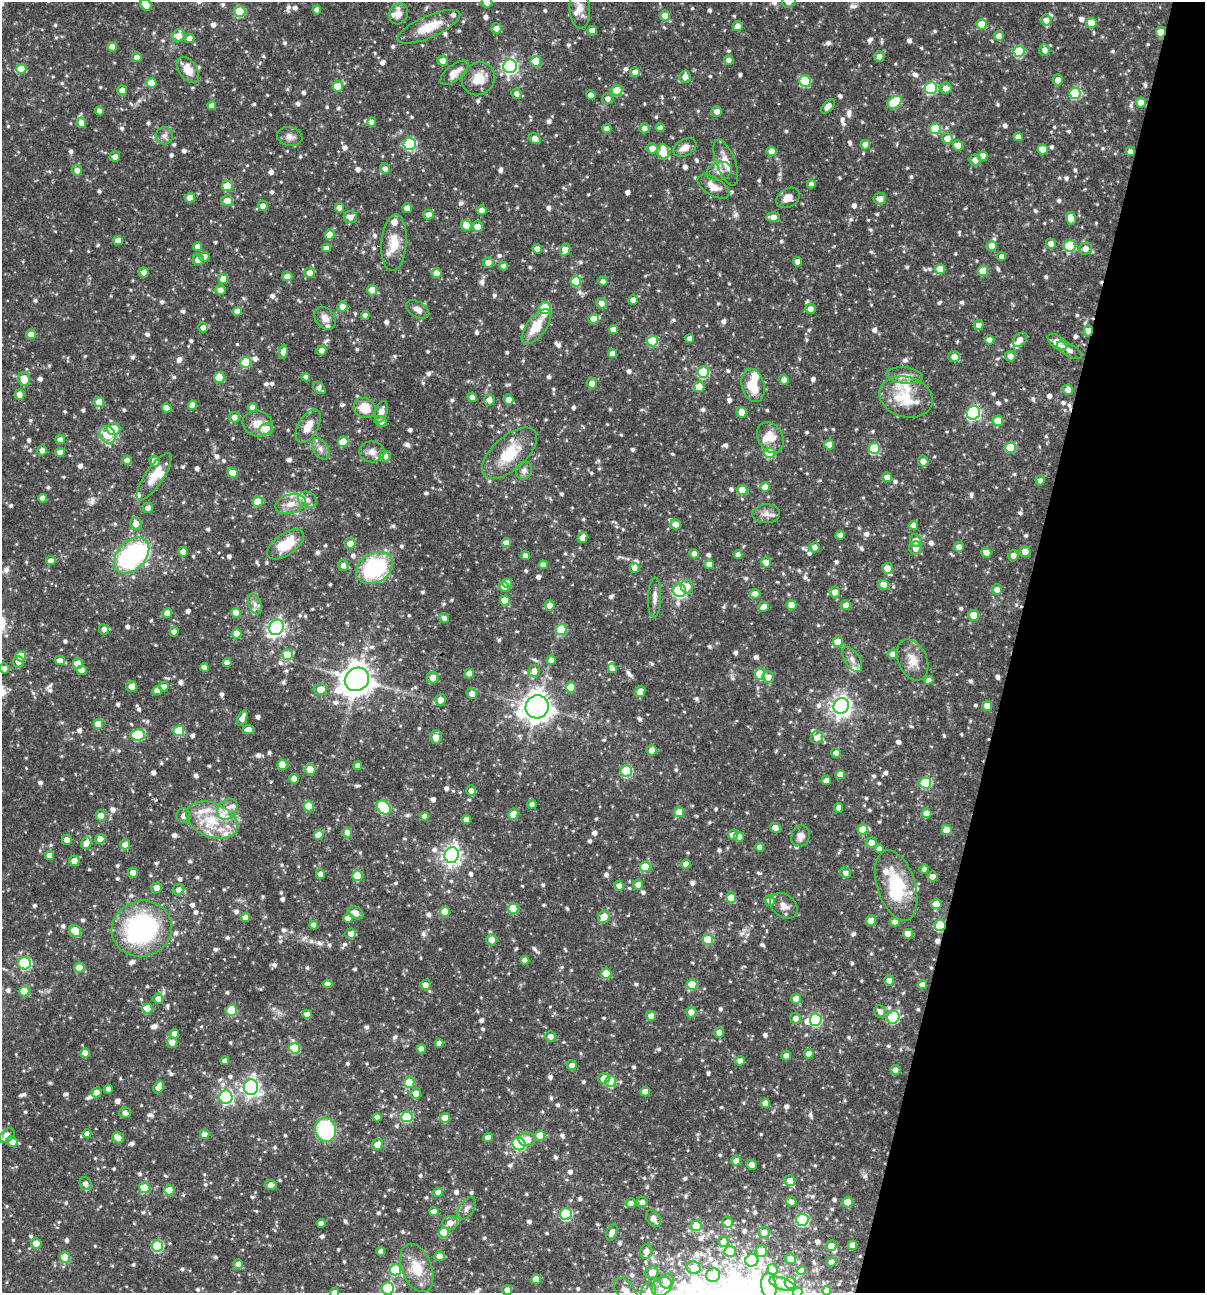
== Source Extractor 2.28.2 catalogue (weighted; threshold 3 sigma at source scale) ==
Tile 8 of 4 x 4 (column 4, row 2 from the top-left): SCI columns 3860-5062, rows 2584-3874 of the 5187 x 5168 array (HDU 1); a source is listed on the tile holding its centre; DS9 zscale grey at full resolution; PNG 1207 x 1295 px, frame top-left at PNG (2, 2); each listed source drawn as its Kron ellipse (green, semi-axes under 4 px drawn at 4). Shown black and unused: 16% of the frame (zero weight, under 3 of 4 exposures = <1% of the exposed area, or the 3 px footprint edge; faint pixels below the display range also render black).
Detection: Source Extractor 2.28.2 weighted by HDU 2 'WHT'; one run over the whole footprint, this tile lists its part. Background 0.0707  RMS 0.0036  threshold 0.0161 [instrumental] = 3 sigma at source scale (4.5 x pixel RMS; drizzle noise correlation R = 1.50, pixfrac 1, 0.05/0.05 arcsec/px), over >= 5 px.
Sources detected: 1164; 7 inside a brighter object's white glare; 2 cosmic-ray / hot-pixel residue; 1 long thin detection or spike segment (spike, bleed or trail) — neither listed nor drawn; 44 inside a brighter listed object's ellipse — not listed separately; of the other 1110, all 500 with FLUX_AUTO >= 1.66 (the completeness limit of this list) listed and drawn (610 fainter detections not listed), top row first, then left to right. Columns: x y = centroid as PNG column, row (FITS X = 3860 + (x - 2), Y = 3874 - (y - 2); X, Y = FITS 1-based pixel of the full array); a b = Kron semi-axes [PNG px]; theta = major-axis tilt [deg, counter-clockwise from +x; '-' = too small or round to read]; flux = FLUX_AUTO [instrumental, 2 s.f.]
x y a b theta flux
487 2 5 5 - 2.5
789 2 7 5 36 2.4
146 5 6 5 - 3.7
580 9 19 10 -85 4.3
317 10 4 4 - 2.2
240 12 5 5 - 19
399 14 11 9 63 2.6
665 15 5 5 - 3.2
1046 20 5 5 - 2.3
1092 23 5 5 - 5.9
981 24 5 5 - 7.8
738 26 5 5 - 2.4
429 27 34 11 23 9.5
496 28 5 5 - 2.4
592 31 5 4 - 4.1
1161 32 5 5 - 8
179 36 7 6 - 4.3
999 36 5 5 - 2.3
189 38 5 4 - 2.4
112 47 5 4 - 3.2
1045 50 6 5 - 2.3
1019 51 5 5 - 18
879 56 5 5 - 1.9
137 57 5 5 - 2.5
729 60 5 4 - 2
443 61 5 5 - 2.5
536 61 5 5 - 9.4
510 66 7 7 - 87
21 69 5 5 - 9.9
188 70 14 9 -54 6.5
635 72 5 5 - 2.4
454 73 17 7 38 4.3
685 77 6 5 - 2.4
478 79 17 15 44 6.4
1058 80 5 5 - 2.5
805 81 6 5 - 17
151 83 5 5 - 6.7
338 86 5 5 - 8.2
931 88 6 6 - 30
946 88 6 5 - 2.8
122 90 5 4 - 2.8
617 90 5 5 - 7.8
1075 93 5 5 - 27
517 94 5 5 - 1.8
591 95 5 4 - 2.7
608 99 6 5 - 1.8
894 102 8 5 34 19
1141 103 5 5 - 4.3
212 106 4 4 - 2.8
828 106 8 5 50 2.3
99 111 4 4 - 1.9
717 112 5 5 - 2.3
372 122 4 4 - 2.3
81 123 5 4 - 2.5
644 128 5 5 - 2.1
660 128 4 4 - 2
607 129 4 4 - 2.2
935 129 5 5 - 18
164 136 9 9 - 1.7
290 136 13 9 -12 2.3
1018 137 4 4 - 2.3
947 138 5 5 - 3.3
535 139 6 4 -36 3.3
410 144 6 6 - 37
865 145 5 4 - 3.1
958 145 5 5 - 4.3
685 147 12 8 29 3
652 148 5 5 - 4.1
1043 149 5 5 - 4.6
771 151 5 5 - 3.3
1130 151 4 4 - 2.3
663 152 8 6 -84 8.3
983 156 5 5 - 4.8
115 157 5 5 - 1.9
975 160 6 5 - 2.4
726 162 24 9 -70 5.2
385 169 5 5 - 1.8
77 170 5 5 - 2.3
719 171 13 9 17 2.4
811 184 4 4 - 1.7
227 186 5 5 - 7.7
713 186 18 9 -31 3.9
190 198 5 5 - 5.3
788 198 13 9 30 3.5
880 199 6 5 - 2.9
227 201 6 5 - 4
263 206 5 5 - 2.4
340 208 5 4 - 3.3
407 208 4 4 - 3.5
482 210 5 5 - 2.5
429 214 5 5 - 2.7
350 217 6 6 - 2.8
773 217 6 5 - 2.6
1071 218 6 5 - 3.8
466 225 5 5 - 6.2
477 227 5 5 - 3.8
330 235 5 5 - 5.3
118 240 5 4 - 2.9
394 243 28 12 85 7.4
1051 244 5 5 - 2.2
992 246 5 5 - 5.1
1070 246 6 5 - 19
198 247 4 4 - 3.4
326 248 4 4 - 2.1
537 249 5 4 - 2.6
1085 249 6 6 - 2.7
565 250 6 5 - 4.2
204 257 5 5 - 2.6
1002 257 4 4 - 1.9
198 260 5 5 - 2.5
798 262 5 4 - 2.8
488 263 5 5 - 3.5
504 266 4 4 - 2.2
940 269 5 5 - 7.4
983 271 5 5 - 9.1
144 272 5 5 - 2
310 273 5 5 - 2.8
436 273 5 5 - 3.2
287 276 5 5 - 2.6
223 279 5 5 - 3.8
576 281 5 5 - 11
603 281 4 4 - 1.7
220 290 5 4 - 2.1
372 290 5 5 - 8.7
633 300 5 4 - 2.3
602 303 5 5 - 2.4
342 307 5 5 - 2.8
545 308 6 5 - 19
418 309 13 7 -30 2.4
811 309 5 5 - 2.3
237 311 5 4 - 2.9
365 315 4 4 - 1.7
325 318 12 9 -50 2.7
593 319 5 5 - 3.4
979 325 5 4 - 1.8
203 327 5 5 - 2.1
536 327 20 9 53 9.5
613 330 5 4 - 3.2
1088 331 6 4 -90 3.4
31 334 5 5 - 2.9
690 339 4 4 - 2.3
990 340 4 4 - 3.3
1020 340 8 6 47 3.2
652 341 5 5 - 16
1057 342 11 6 -39 4.3
321 350 5 5 - 2
1069 350 14 6 -30 1.8
283 352 7 4 79 1.9
612 354 4 4 - 3.3
1010 356 5 5 - 2.5
954 357 6 5 - 2.6
246 362 5 5 - 14
703 372 5 5 - 23
905 375 18 8 -5 3.3
219 377 5 5 - 10
306 377 4 4 - 1.7
24 379 7 5 -74 5.7
784 380 5 5 - 2.4
592 383 5 5 - 2.4
753 385 17 11 -75 9.7
699 387 5 5 - 6.9
319 388 7 5 -44 1.8
1068 390 5 5 - 2.3
20 394 5 5 - 2.5
472 397 5 4 - 2.8
906 397 27 20 -14 14
489 400 5 5 - 2.3
509 400 5 5 - 2.9
99 402 5 5 - 5.4
192 405 4 4 - 3.2
252 407 4 4 - 2.2
167 408 5 4 - 3.4
365 408 11 10 - 6.8
381 412 11 6 73 2.5
741 412 5 5 - 3.5
973 413 7 6 - 55
235 417 5 5 - 2.3
381 421 6 5 - 2.5
998 421 5 5 - 8.1
258 424 15 13 -15 4.8
308 426 18 9 60 5.1
114 429 7 6 - 7.3
266 429 7 6 - 6.5
108 435 9 7 -55 8.5
770 437 16 12 -61 5.7
60 439 5 4 - 2.1
343 442 5 5 - 10
829 445 5 5 - 4.1
1010 447 5 5 - 13
874 448 5 5 - 20
321 449 11 7 -59 2.1
42 450 5 5 - 2.2
60 452 5 4 - 2.6
372 452 12 10 1 2.9
509 453 33 16 42 14
770 453 5 5 - 14
385 456 5 5 - 2.5
127 460 5 4 - 2.3
155 461 5 5 - 2.8
923 461 5 5 - 2.5
524 471 9 8 - 1.8
232 473 5 5 - 5.7
154 477 28 9 56 7.8
887 477 5 4 - 2.6
1040 480 5 4 - 1.8
765 487 5 4 - 4.6
742 490 5 5 - 5.3
43 498 4 4 - 2.1
307 500 10 7 -26 1.8
258 502 5 5 - 8.6
290 504 15 9 15 4
148 508 5 5 - 2.2
766 514 14 9 4 2.5
136 524 6 5 - 3
676 524 5 5 - 2.5
914 525 4 4 - 2.5
840 535 5 4 - 2.7
583 537 6 4 62 2.7
916 540 6 6 - 2.7
350 543 5 5 - 4.1
506 543 5 4 - 2.6
285 544 21 10 36 11
815 547 5 5 - 2.2
959 547 5 5 - 2.7
916 548 6 6 - 3.2
1025 551 5 5 - 3.2
183 552 5 4 - 2.6
986 553 5 5 - 3.5
694 554 5 4 - 2.3
132 555 21 14 47 53
738 555 4 4 - 2.3
1013 555 5 5 - 2.4
525 556 4 4 - 2.1
51 561 5 4 - 2.1
766 562 5 5 - 2.5
709 564 5 5 - 2.4
343 565 6 5 - 1.7
543 565 4 4 - 2.2
374 568 19 14 30 37
635 568 5 5 - 2.3
887 568 5 5 - 3.8
507 583 5 5 - 4.9
884 585 5 5 - 5.1
687 586 7 6 - 3.3
504 587 5 4 - 3
997 589 5 5 - 2.6
680 591 6 6 - 64
835 592 5 5 - 3.7
755 594 5 5 - 2.7
655 597 20 6 88 2.4
505 600 5 5 - 6.1
255 604 10 6 -69 1.7
549 605 5 5 - 3.1
792 605 5 5 - 6.1
846 605 5 5 - 2.3
764 607 5 5 - 2.4
167 613 5 4 - 4.5
236 613 5 5 - 4.8
973 615 5 5 - 5.5
444 618 5 4 - 1.7
276 627 8 7 - 130
104 629 5 5 - 1.7
561 630 5 5 - 16
174 632 5 4 - 1.7
237 634 5 5 - 5.7
838 642 5 5 - 6.4
893 654 5 4 - 2.2
287 655 5 5 - 8.4
21 656 5 5 - 6.8
852 659 14 7 -56 2.3
60 660 5 4 - 2.4
551 660 5 4 - 1.7
912 660 21 14 -65 5.4
19 662 5 5 - 2.6
227 663 4 4 - 2.6
78 664 5 5 - 6.5
204 667 4 4 - 2.4
5 668 5 5 - 1.7
612 668 5 4 - 1.7
82 670 5 4 - 2.3
534 671 6 6 - 2.8
469 674 5 4 - 3.7
760 674 6 5 - 11
768 677 6 5 - 2.7
433 678 6 6 - 2.8
357 679 13 11 38 490
929 680 5 4 - 1.9
132 686 5 5 - 3.1
164 687 5 4 - 2.6
571 687 5 5 - 7.2
320 689 7 6 - 4
157 691 4 4 - 2.9
640 691 6 5 - 3.6
472 694 5 5 - 2.5
441 700 6 5 - 2.6
841 706 8 7 - 210
987 706 5 5 - 3.9
537 707 12 11 - 410
242 718 8 4 67 2
98 724 5 5 - 6.6
249 729 5 4 - 2.9
179 731 5 5 - 15
138 735 7 5 11 23
436 737 6 6 - 3.7
817 738 6 6 - 2.6
652 750 5 5 - 2.8
836 753 5 4 - 1.7
282 765 5 5 - 6.4
358 766 4 4 - 1.9
310 770 5 5 - 7.5
626 771 6 5 - 27
840 774 5 4 - 2.6
294 779 5 5 - 2.6
826 780 5 4 - 2.3
925 783 6 5 - 25
471 791 5 5 - 1.8
532 804 5 4 - 1.8
309 806 5 5 - 11
384 808 8 6 -44 30
839 808 5 4 - 1.8
227 809 11 9 49 4
679 812 5 5 - 5.6
927 813 5 5 - 4.6
513 814 6 5 - 4.8
101 815 5 5 - 3.1
183 816 7 6 - 1.7
425 816 4 4 - 2.3
466 819 4 4 - 2.3
212 820 27 17 -23 15
775 828 6 4 -27 2.8
863 830 5 5 - 9.2
947 830 5 5 - 6.4
347 832 5 5 - 2
319 835 5 4 - 4.6
733 835 5 5 - 2.7
800 836 11 9 73 2.2
739 837 5 4 - 2.4
100 839 5 5 - 3.5
67 840 5 5 - 2.4
871 842 5 5 - 2.7
86 843 6 5 - 2.8
125 844 5 5 - 3.2
760 847 4 4 - 2.9
879 849 4 4 - 2.3
50 855 4 4 - 2.4
452 855 8 7 - 160
74 861 5 5 - 3.1
686 864 5 4 - 2.4
645 867 5 5 - 12
924 869 5 4 - 1.9
133 873 5 5 - 2.1
846 873 6 5 - 1.8
320 874 5 4 - 2.4
357 876 5 5 - 10
933 876 5 5 - 2.4
638 885 5 5 - 2.4
896 885 36 19 -72 21
619 886 5 5 - 2.5
157 888 5 5 - 3
178 890 6 5 - 1.8
731 898 5 5 - 6.9
770 901 5 5 - 2.4
936 904 5 5 - 5
784 906 15 11 -37 3
513 909 5 5 - 14
445 912 5 5 - 5.8
356 913 8 6 -31 2.7
246 917 4 4 - 2.3
604 917 7 5 58 5.2
348 918 4 4 - 3
871 920 5 5 - 4.5
895 922 5 4 - 2.3
314 925 4 4 - 2.3
940 925 5 5 - 19
142 928 30 27 16 56
75 931 7 5 -50 13
351 934 5 5 - 2.4
908 934 5 4 - 4.5
491 940 5 5 - 3
708 940 5 5 - 13
525 960 4 4 - 2.1
25 963 6 6 - 43
79 968 5 5 - 4.8
606 973 5 5 - 11
889 980 5 5 - 2.1
328 984 5 4 - 2
426 985 5 5 - 2
692 985 5 5 - 11
922 985 5 4 - 3.3
24 991 5 5 - 9.8
158 998 5 5 - 2.3
796 999 5 5 - 4.6
147 1009 5 5 - 11
231 1010 5 5 - 16
691 1012 5 5 - 2.8
880 1012 6 5 - 1.8
307 1014 5 4 - 2.2
651 1016 5 4 - 3.1
893 1017 6 6 - 30
796 1018 5 5 - 2.4
816 1020 6 6 - 37
719 1033 5 5 - 2.6
174 1034 5 4 - 2.3
550 1036 5 5 - 2.2
172 1042 5 5 - 3.4
439 1043 4 4 - 1.8
295 1048 5 5 - 19
421 1049 4 4 - 3.9
85 1053 5 4 - 2.2
809 1054 5 4 - 2.6
786 1056 5 4 - 2
225 1061 4 4 - 1.8
740 1061 4 4 - 2.3
572 1065 5 5 - 2.4
895 1070 5 5 - 2.1
604 1079 5 5 - 5
611 1081 5 5 - 15
409 1082 5 5 - 14
159 1087 6 5 - 3.1
251 1087 7 7 - 130
108 1089 4 4 - 2.2
97 1092 5 4 - 2.6
645 1092 5 4 - 4.5
416 1094 5 5 - 3.1
226 1097 7 6 - 55
765 1103 4 4 - 2.6
125 1113 6 5 - 2
377 1117 4 4 - 2.2
407 1117 5 5 - 22
445 1118 5 5 - 5.8
326 1130 12 10 -76 32
87 1134 4 4 - 1.8
205 1134 5 4 - 2.9
7 1135 9 6 41 3.1
540 1135 5 5 - 6.3
488 1137 5 4 - 2.8
118 1138 6 5 - 2.5
527 1139 8 7 - 4
12 1142 5 5 - 2.9
377 1144 5 5 - 3.3
519 1144 7 6 - 45
736 1161 5 5 - 2.6
751 1165 5 4 - 2.7
790 1180 5 5 - 2.7
85 1184 6 5 - 2
271 1185 6 5 - 2.5
144 1188 5 5 - 14
169 1190 5 5 - 6.6
438 1192 5 4 - 2.7
642 1202 5 5 - 1.7
791 1202 5 5 - 1.7
848 1202 5 5 - 8.7
631 1203 5 5 - 2.2
467 1208 12 7 57 1.7
434 1212 4 4 - 2.8
566 1214 6 5 - 29
653 1218 9 6 -58 2.3
802 1220 6 6 - 43
728 1222 5 5 - 2.2
321 1223 4 4 - 2.6
450 1223 7 7 - 3.2
696 1226 5 5 - 8.7
444 1232 5 5 - 12
612 1232 8 5 69 2.3
764 1232 5 5 - 2.5
723 1242 5 5 - 2.3
36 1243 5 5 - 3.7
853 1245 5 4 - 2.8
157 1246 5 5 - 29
831 1246 5 5 - 2.5
381 1251 4 4 - 2.7
646 1251 7 6 - 2.9
730 1251 6 5 - 3.4
761 1251 6 6 - 2.7
440 1256 5 5 - 3.1
65 1258 5 5 - 12
791 1259 5 5 - 2.3
752 1260 6 6 - 36
831 1262 5 4 - 2
238 1264 5 5 - 2.3
417 1268 25 15 -69 9.9
693 1268 7 6 - 3.3
772 1269 5 5 - 1.7
395 1270 5 5 - 20
802 1271 4 4 - 2.1
652 1272 7 6 - 3
713 1275 7 6 - 14
536 1279 5 5 - 6.7
667 1281 7 6 - 4.2
790 1283 6 5 - 2.8
782 1284 14 6 -19 1.7
662 1286 11 8 40 3.3
769 1286 13 7 -79 10
388 1289 6 6 - 46
507 1290 5 5 - 2.5
626 1291 15 8 -50 3.9
827 1291 4 4 - 2.3
335 1292 4 4 - 2.5
648 1292 9 7 70 2.7
798 1292 5 4 - 2.3
Overlapping masked pixels (flux is a lower limit): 10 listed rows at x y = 1161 32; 1045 50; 1130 151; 220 290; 1088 331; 884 585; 74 861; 940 925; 142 928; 326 1130
Isophote crosses this tile's border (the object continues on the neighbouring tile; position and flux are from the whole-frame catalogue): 13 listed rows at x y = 487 2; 789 2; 146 5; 580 9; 782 1284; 769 1286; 388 1289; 507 1290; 626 1291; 827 1291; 335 1292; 648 1292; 798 1292